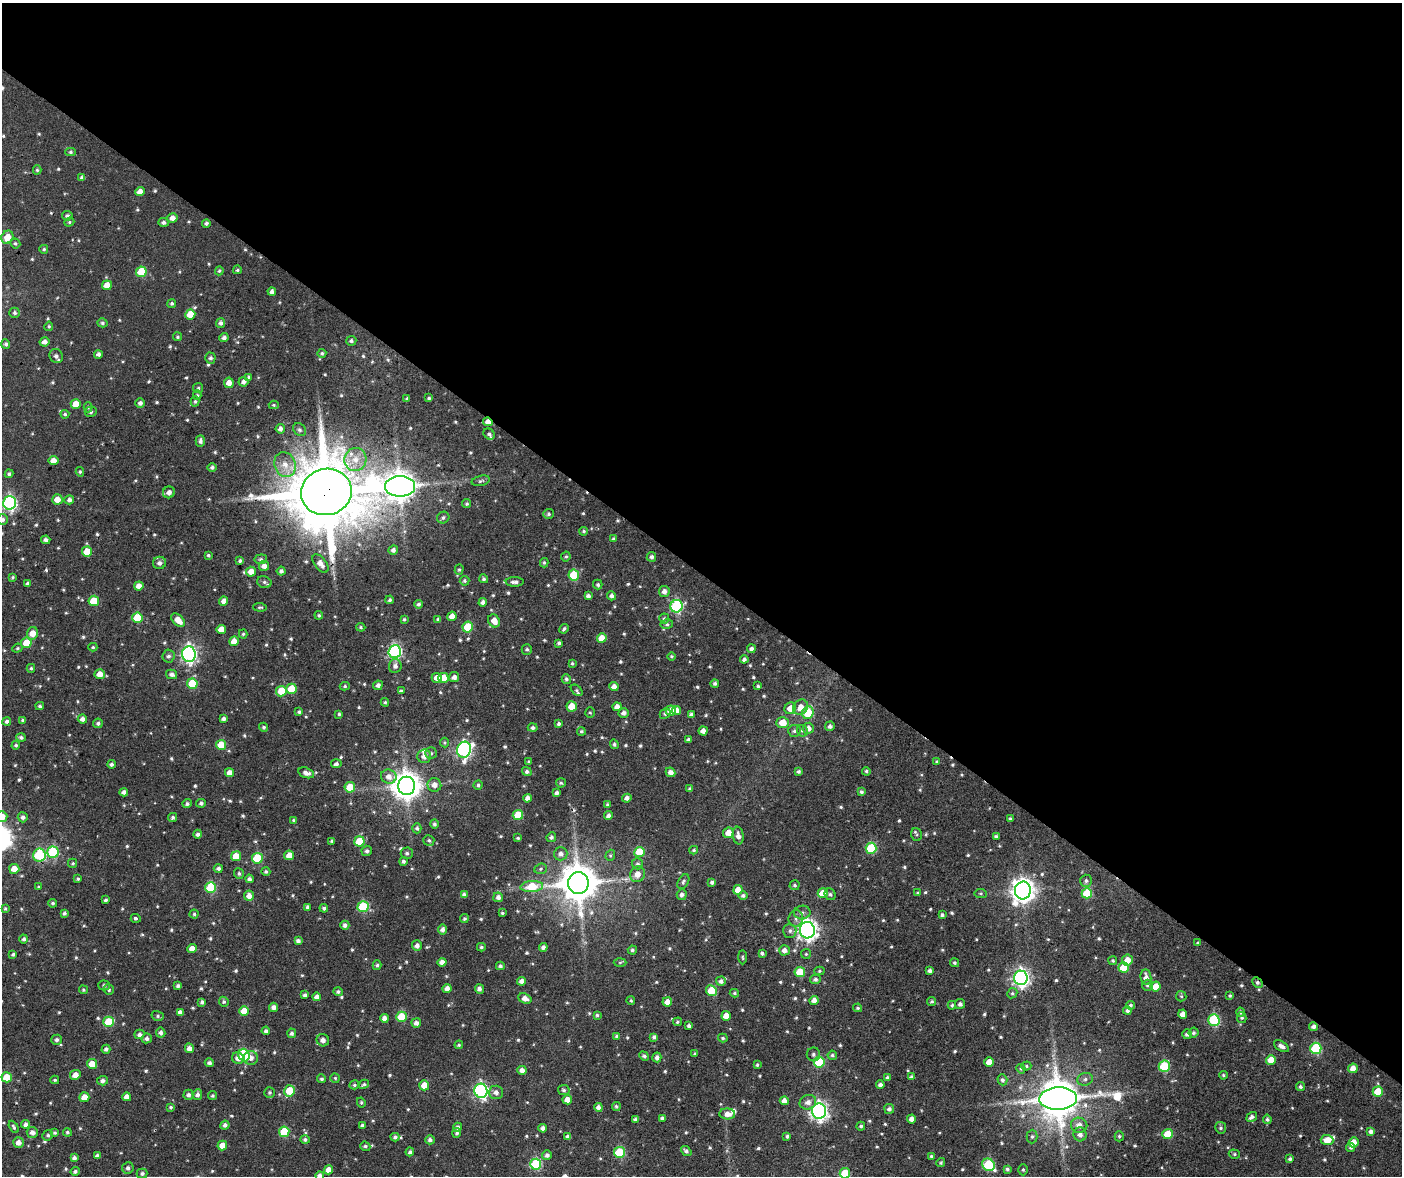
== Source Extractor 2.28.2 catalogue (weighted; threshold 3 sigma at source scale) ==
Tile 2 of 4 x 4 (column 2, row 1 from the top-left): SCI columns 1724-3123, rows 4058-5231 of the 6250 x 5797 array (HDU 1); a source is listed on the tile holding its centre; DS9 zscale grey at full resolution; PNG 1404 x 1178 px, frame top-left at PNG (2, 3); each listed source drawn as its Kron ellipse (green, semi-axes under 4 px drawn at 4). Shown black and unused: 49% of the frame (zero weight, under 2 of 6 exposures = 13% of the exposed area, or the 3 px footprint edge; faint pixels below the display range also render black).
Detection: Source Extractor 2.28.2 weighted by HDU 2 'WHT'; one run over the whole footprint, this tile lists its part. Background 0.127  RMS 0.032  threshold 0.131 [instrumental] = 3 sigma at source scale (4.09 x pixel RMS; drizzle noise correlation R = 1.36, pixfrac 0.8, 0.0396/0.0396 arcsec/px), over >= 5 px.
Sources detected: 732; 5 inside a brighter listed object's ellipse — not listed separately; of the other 727, all 500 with FLUX_AUTO >= 4.16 (the completeness limit of this list) listed and drawn (227 fainter detections not listed), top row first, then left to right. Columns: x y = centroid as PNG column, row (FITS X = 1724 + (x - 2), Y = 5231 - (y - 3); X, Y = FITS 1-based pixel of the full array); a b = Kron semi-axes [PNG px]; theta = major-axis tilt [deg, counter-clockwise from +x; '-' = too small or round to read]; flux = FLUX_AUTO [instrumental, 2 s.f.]
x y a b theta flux
70 152 5 4 - 4.4
37 170 4 4 - 5
82 178 4 3 - 9.2
140 192 5 4 - 21
67 216 5 4 - 7
172 218 5 5 - 17
69 222 5 4 - 4.5
163 222 5 4 - 8
206 223 4 3 - 7.5
7 237 7 5 57 42
15 243 5 4 - 5.6
44 249 4 4 - 4.9
237 270 4 4 - 4.8
219 271 5 4 - 4.9
141 272 5 5 - 96
107 285 5 5 - 35
272 292 4 4 - 12
172 303 4 4 - 5.4
15 313 5 5 - 7.5
190 314 5 5 - 58
102 323 5 4 - 6
221 323 4 4 - 9.5
49 326 5 4 - 5
178 337 4 4 - 4.7
224 338 4 4 - 9.2
351 341 5 4 - 7.2
44 342 5 4 - 13
6 344 5 4 - 7
322 353 4 4 - 4.7
98 354 4 4 - 10
56 356 7 6 - 11
210 358 5 5 - 7.1
249 377 4 4 - 4.9
243 382 5 5 - 13
229 383 5 5 - 22
198 388 5 5 - 4.4
197 395 5 4 - 4.6
407 398 4 4 - 4.3
429 398 3 3 - 4.3
195 401 5 4 - 4.8
140 403 4 4 - 11
76 404 5 5 - 37
274 405 5 4 - 4.2
88 407 5 4 - 4.7
91 412 6 5 - 6.9
65 414 4 4 - 5.2
488 422 5 4 - 24
280 429 4 4 - 11
300 430 7 5 -44 7.2
489 434 6 5 - 7
200 441 6 4 87 8.7
355 459 11 11 - 38
53 460 5 4 - 22
285 465 13 10 -71 37
212 467 4 4 - 7.1
80 472 5 4 - 4.7
9 474 4 4 - 5.5
481 481 9 5 13 6.8
400 486 15 10 0 4900
169 492 6 6 - 15
326 492 25 23 14 29000
57 499 5 5 - 30
69 500 5 4 - 12
10 503 6 6 - 550
467 504 4 4 - 5
549 514 5 5 - 6.5
443 518 6 6 - 7.8
2 520 5 5 - 8.9
584 531 4 4 - 5.1
613 539 4 3 - 5.1
46 540 4 4 - 10
393 550 5 4 - 10
87 552 5 5 - 62
208 555 4 3 - 5
566 557 5 4 - 4.9
651 557 5 5 - 8.9
261 559 6 5 - 6.4
240 561 3 3 - 6.1
159 563 6 6 - 11
544 563 5 3 - 4.6
320 564 10 6 -52 23
264 566 5 5 - 19
459 570 5 4 - 5.2
281 571 4 4 - 9.3
251 572 5 5 - 32
574 575 5 5 - 130
13 577 4 4 - 4.3
484 579 4 4 - 5.9
464 581 5 5 - 5.9
264 582 7 5 -16 7.8
515 582 9 5 0 12
28 584 4 3 - 7
598 585 5 4 - 5.5
139 586 4 4 - 22
664 591 5 5 - 14
588 596 4 4 - 11
611 596 4 4 - 9.2
390 600 4 4 - 6.2
94 601 5 5 - 88
224 601 4 4 - 18
483 602 4 4 - 11
418 604 4 4 - 7.3
676 606 6 6 - 360
260 607 7 3 -4 4.4
319 615 4 4 - 4.7
452 616 5 4 - 24
137 618 5 5 - 86
404 619 4 4 - 4.8
438 619 4 3 - 7.3
664 619 5 5 - 6.4
178 620 8 5 -44 31
494 621 7 5 -60 31
667 624 6 4 12 5.4
361 627 4 4 - 4.4
468 627 5 5 - 110
221 629 5 4 - 37
564 629 5 4 - 5.5
32 633 6 5 - 28
243 634 4 4 - 4.5
602 638 5 5 - 41
234 641 5 4 - 31
26 643 5 5 - 56
559 643 4 3 - 6.4
93 647 4 4 - 4.4
17 648 5 4 - 4.2
527 649 5 5 - 5.7
751 649 4 4 - 9.1
395 652 6 6 - 510
189 654 7 7 - 890
168 656 6 6 - 8.7
671 656 4 4 - 4.4
744 659 4 3 - 9.4
572 663 3 3 - 4.5
395 666 7 6 - 12
31 668 4 3 - 4.5
100 674 5 5 - 26
172 674 5 4 - 11
454 677 5 5 - 15
437 678 5 5 - 22
443 678 5 5 - 40
566 679 5 4 - 6.3
715 683 4 4 - 7.2
192 684 5 5 - 97
378 685 5 4 - 11
345 686 5 4 - 4.8
758 686 3 3 - 5
614 687 4 4 - 21
291 689 5 5 - 78
577 690 7 4 -42 5
281 691 5 5 - 68
401 691 4 3 - 6.1
385 702 4 4 - 4.7
40 706 4 3 - 5.4
572 706 5 5 - 62
617 707 4 4 - 20
801 707 8 6 48 27
790 708 6 5 - 32
671 711 5 5 - 35
676 711 4 4 - 24
299 712 4 4 - 6
590 713 5 4 - 4.2
624 713 5 4 - 12
808 713 6 5 - 110
339 714 3 3 - 4.2
665 714 6 4 44 6.4
691 715 4 4 - 10
82 719 4 4 - 13
224 719 4 4 - 9.8
23 720 4 3 - 4.7
7 721 4 4 - 8
98 723 5 4 - 7.4
783 723 6 5 - 43
559 724 4 3 - 7.3
830 726 5 4 - 9.8
264 727 4 4 - 6.3
533 728 5 4 - 8
808 728 5 5 - 18
581 731 4 4 - 5.1
703 731 4 4 - 19
794 731 6 6 - 7.7
802 731 6 5 - 6
21 737 5 4 - 7.4
689 740 4 4 - 9.4
444 743 5 4 - 4.3
614 744 5 4 - 5.5
16 745 4 4 - 5.7
221 745 5 5 - 75
464 750 8 7 - 670
431 753 5 5 - 6.2
424 756 7 7 - 20
937 761 4 4 - 4.3
529 762 4 3 - 4.5
111 764 4 4 - 6.8
336 764 5 4 - 8.2
866 771 4 4 - 4.7
229 772 5 4 - 17
527 772 5 4 - 8.1
670 772 5 4 - 16
798 772 4 3 - 6.4
306 773 8 5 -17 16
389 777 8 7 - 20
561 783 5 4 - 4.9
434 785 7 7 - 20
478 785 4 4 - 5.8
407 786 9 8 - 4400
350 787 5 5 - 65
690 789 4 3 - 7.2
124 792 4 4 - 12
861 792 4 4 - 6.4
557 793 4 4 - 10
527 798 4 4 - 16
627 798 4 4 - 13
201 803 5 4 - 7.2
187 804 4 4 - 6.8
607 805 3 3 - 4.7
518 815 5 5 - 87
2 816 5 5 - 43
608 816 4 4 - 11
23 817 5 5 - 9.7
173 817 5 4 - 6.5
1010 819 4 3 - 4.8
294 820 4 3 - 4.4
434 824 4 4 - 6.9
417 828 5 4 - 6.6
728 833 5 5 - 33
198 834 4 4 - 8.8
917 835 6 5 - 5.5
738 836 9 5 -82 16
996 836 4 3 - 5.9
551 837 5 4 - 7.9
518 838 4 3 - 4.6
429 840 5 5 - 6.3
332 841 4 4 - 4.8
359 841 5 5 - 100
871 848 5 5 - 180
694 850 4 3 - 4.2
367 851 5 5 - 9
53 852 6 5 - 220
639 852 5 5 - 96
407 853 6 6 - 7.7
561 854 7 6 - 14
39 855 6 6 - 220
289 855 5 4 - 33
610 855 6 4 70 4.5
236 856 5 5 - 58
257 858 5 5 - 150
403 861 4 4 - 7
73 863 4 4 - 4.6
638 864 5 5 - 7.2
218 868 4 4 - 8.3
14 869 5 5 - 35
541 869 6 5 - 5.7
266 872 4 4 - 5.9
239 874 5 5 - 6.1
637 874 8 7 - 26
78 879 4 3 - 4.3
249 879 4 4 - 8.4
1086 881 6 6 - 7.1
683 882 8 5 61 6.9
712 882 4 4 - 7.5
578 883 11 10 - 9300
795 885 5 5 - 5
39 887 4 4 - 4.5
211 887 5 5 - 190
532 887 11 5 5 120
738 890 5 4 - 34
1023 890 9 8 - 2600
823 893 5 5 - 63
918 893 4 3 - 6.3
981 893 6 4 -6 4.7
1087 893 5 5 - 110
830 894 6 5 - 5.6
464 895 4 4 - 12
682 895 5 5 - 11
743 895 4 4 - 8
249 896 5 5 - 19
498 897 5 5 - 12
105 900 3 3 - 5.9
53 903 4 4 - 5.9
307 907 4 3 - 7.1
363 907 5 5 - 190
324 908 4 4 - 6.7
5 909 4 3 - 4.5
64 913 3 3 - 5.8
502 913 3 3 - 4.2
802 913 8 7 - 10
194 914 4 4 - 4.8
942 915 4 3 - 7.5
136 918 5 3 - 13
796 918 8 7 - 12
464 919 4 4 - 5.4
345 925 4 4 - 9.1
442 929 5 4 - 12
807 930 8 7 - 1600
790 931 7 6 - 9.3
24 939 4 4 - 7.7
298 941 4 4 - 11
1198 943 3 3 - 4.2
417 946 5 5 - 13
481 947 4 4 - 5
543 947 4 4 - 11
192 949 4 4 - 27
632 950 4 4 - 6.2
784 950 5 5 - 17
762 953 4 3 - 6.5
13 954 3 3 - 4.9
806 954 5 5 - 4.3
742 957 7 3 -89 4.4
1127 960 5 5 - 30
1113 961 4 4 - 5
442 962 4 4 - 17
620 962 6 4 2 4.7
955 963 5 4 - 5.5
377 965 5 4 - 5.1
500 966 4 4 - 6.1
1124 968 5 5 - 78
819 971 5 4 - 4.5
930 971 4 3 - 9.3
800 972 5 5 - 83
1146 977 8 5 -84 19
1021 978 7 7 - 1100
815 979 5 4 - 7.8
522 981 4 4 - 16
721 981 5 4 - 12
1257 983 6 4 -46 7.1
104 985 5 5 - 6.8
1147 985 5 5 - 6.1
178 986 4 3 - 8.2
1156 987 5 5 - 42
447 989 4 4 - 17
479 989 5 4 - 10
83 990 4 4 - 4.2
109 990 5 4 - 5.3
711 991 5 5 - 82
338 992 5 4 - 6.4
734 993 4 3 - 4.4
1012 993 5 4 - 5.2
305 995 4 4 - 8.8
1181 996 5 5 - 4.4
1230 996 3 3 - 4.3
317 997 4 4 - 17
525 998 7 5 -23 20
631 1000 4 3 - 4.3
814 1000 4 4 - 18
932 1001 4 4 - 5.2
202 1002 4 3 - 7.4
224 1002 5 4 - 5.8
667 1002 4 4 - 24
960 1004 5 5 - 9.1
952 1005 4 4 - 5.2
1130 1005 4 4 - 5.8
274 1007 4 4 - 14
858 1008 4 4 - 4.2
244 1011 5 5 - 48
1127 1011 4 4 - 8.8
180 1012 4 4 - 11
1240 1012 4 3 - 6.4
1183 1014 4 4 - 22
597 1015 4 3 - 5.4
158 1016 6 5 - 6
726 1016 5 4 - 28
401 1017 5 5 - 110
384 1018 4 4 - 16
1242 1018 5 4 - 5.5
1214 1020 6 5 - 270
108 1022 5 5 - 95
677 1022 4 4 - 4.3
416 1023 5 5 - 13
689 1026 4 3 - 7.8
1313 1026 4 4 - 12
266 1031 4 4 - 9
161 1033 5 4 - 10
292 1033 5 4 - 8.8
1194 1033 5 4 - 6.6
139 1034 5 4 - 11
1187 1034 5 5 - 9.4
617 1036 4 4 - 6.3
654 1037 4 4 - 7.4
147 1038 5 5 - 9.7
723 1038 5 4 - 4.7
57 1040 5 5 - 8.7
323 1040 6 6 - 16
459 1045 4 4 - 4.4
1281 1046 8 4 -33 15
189 1048 5 4 - 17
1316 1048 5 5 - 230
106 1049 4 4 - 8.8
695 1054 3 3 - 4.3
813 1054 7 6 - 8.1
244 1055 6 5 - 190
832 1055 5 4 - 6.3
644 1056 5 4 - 6.5
657 1057 5 4 - 11
238 1058 6 5 - 15
251 1058 7 7 - 17
1271 1060 5 5 - 56
819 1062 5 5 - 150
989 1062 5 4 - 30
209 1063 4 4 - 9.3
92 1064 5 5 - 41
757 1065 4 3 - 4.3
1026 1066 5 4 - 4.7
1164 1066 5 5 - 180
1353 1068 5 5 - 26
1021 1069 5 4 - 5
522 1070 4 4 - 16
75 1075 5 5 - 21
1223 1075 4 3 - 4.4
7 1077 5 5 - 70
911 1077 4 4 - 7.3
335 1078 5 4 - 4.3
887 1078 4 4 - 6.6
321 1079 4 4 - 5.7
1085 1079 8 6 13 9.9
55 1080 4 3 - 4.2
1002 1080 5 5 - 8.5
102 1081 5 5 - 9.8
364 1084 5 4 - 5.4
354 1085 5 4 - 5
424 1085 5 5 - 43
880 1085 4 4 - 11
1300 1087 4 4 - 6.6
564 1090 6 5 - 6.2
289 1091 6 5 - 84
481 1091 7 6 - 670
269 1092 5 5 - 5.6
496 1092 7 7 - 16
1378 1092 5 5 - 78
188 1095 5 5 - 8.6
197 1095 5 4 - 10
212 1096 4 4 - 5
84 1097 5 5 - 36
127 1097 4 4 - 20
1058 1099 19 11 3 11000
567 1100 5 4 - 36
784 1101 4 4 - 20
361 1102 5 4 - 4.8
808 1102 8 7 - 18
616 1106 4 4 - 5.8
170 1107 4 4 - 4.9
598 1107 4 4 - 12
889 1109 5 5 - 9.8
819 1111 7 7 - 1200
727 1114 8 5 -3 20
1252 1117 6 4 33 10
662 1118 4 3 - 7.7
912 1119 4 4 - 17
1267 1119 4 4 - 5.7
635 1120 4 4 - 9.1
26 1124 4 4 - 11
225 1125 4 4 - 11
362 1125 4 3 - 6.7
1079 1125 8 7 - 20
861 1126 4 4 - 5.5
14 1127 6 3 -61 5.3
458 1127 4 4 - 11
543 1128 4 4 - 12
1221 1128 6 5 - 5.6
1371 1131 4 4 - 9.9
32 1132 5 5 - 13
67 1132 4 4 - 5.3
284 1132 5 5 - 110
55 1133 4 4 - 5.1
457 1133 5 4 - 6.1
1080 1134 7 6 - 13
1168 1134 5 5 - 70
48 1135 5 5 - 5.7
787 1136 4 3 - 6
1032 1136 7 5 89 6.5
1119 1136 5 4 - 4.4
395 1137 4 4 - 7.6
568 1137 4 4 - 11
305 1139 4 4 - 7.5
430 1140 5 4 - 9.1
1327 1140 6 5 - 33
18 1142 5 5 - 18
1354 1142 5 5 - 39
222 1145 5 4 - 32
365 1146 5 4 - 6.3
1351 1147 4 3 - 5.8
686 1151 6 4 -39 7.4
410 1152 4 4 - 7.2
619 1152 5 5 - 190
1234 1154 6 4 -16 4.8
547 1155 5 5 - 10
97 1156 4 3 - 9.1
931 1156 4 3 - 5.2
74 1158 4 4 - 9.3
1290 1159 4 4 - 6
941 1163 4 3 - 4.4
536 1164 5 5 - 230
988 1165 6 5 - 230
128 1168 6 5 - 9.2
1007 1169 4 4 - 6.1
329 1170 4 4 - 30
1023 1170 5 4 - 4.6
75 1171 4 4 - 7.4
142 1173 5 5 - 6.8
845 1173 5 5 - 110
320 1176 4 4 - 11
Overlapping masked pixels (flux is a lower limit): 4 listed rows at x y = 67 216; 488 422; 326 492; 1257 983
Isophote crosses this tile's border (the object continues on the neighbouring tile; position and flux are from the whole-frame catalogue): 4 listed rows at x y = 2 520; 2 816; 845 1173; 320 1176